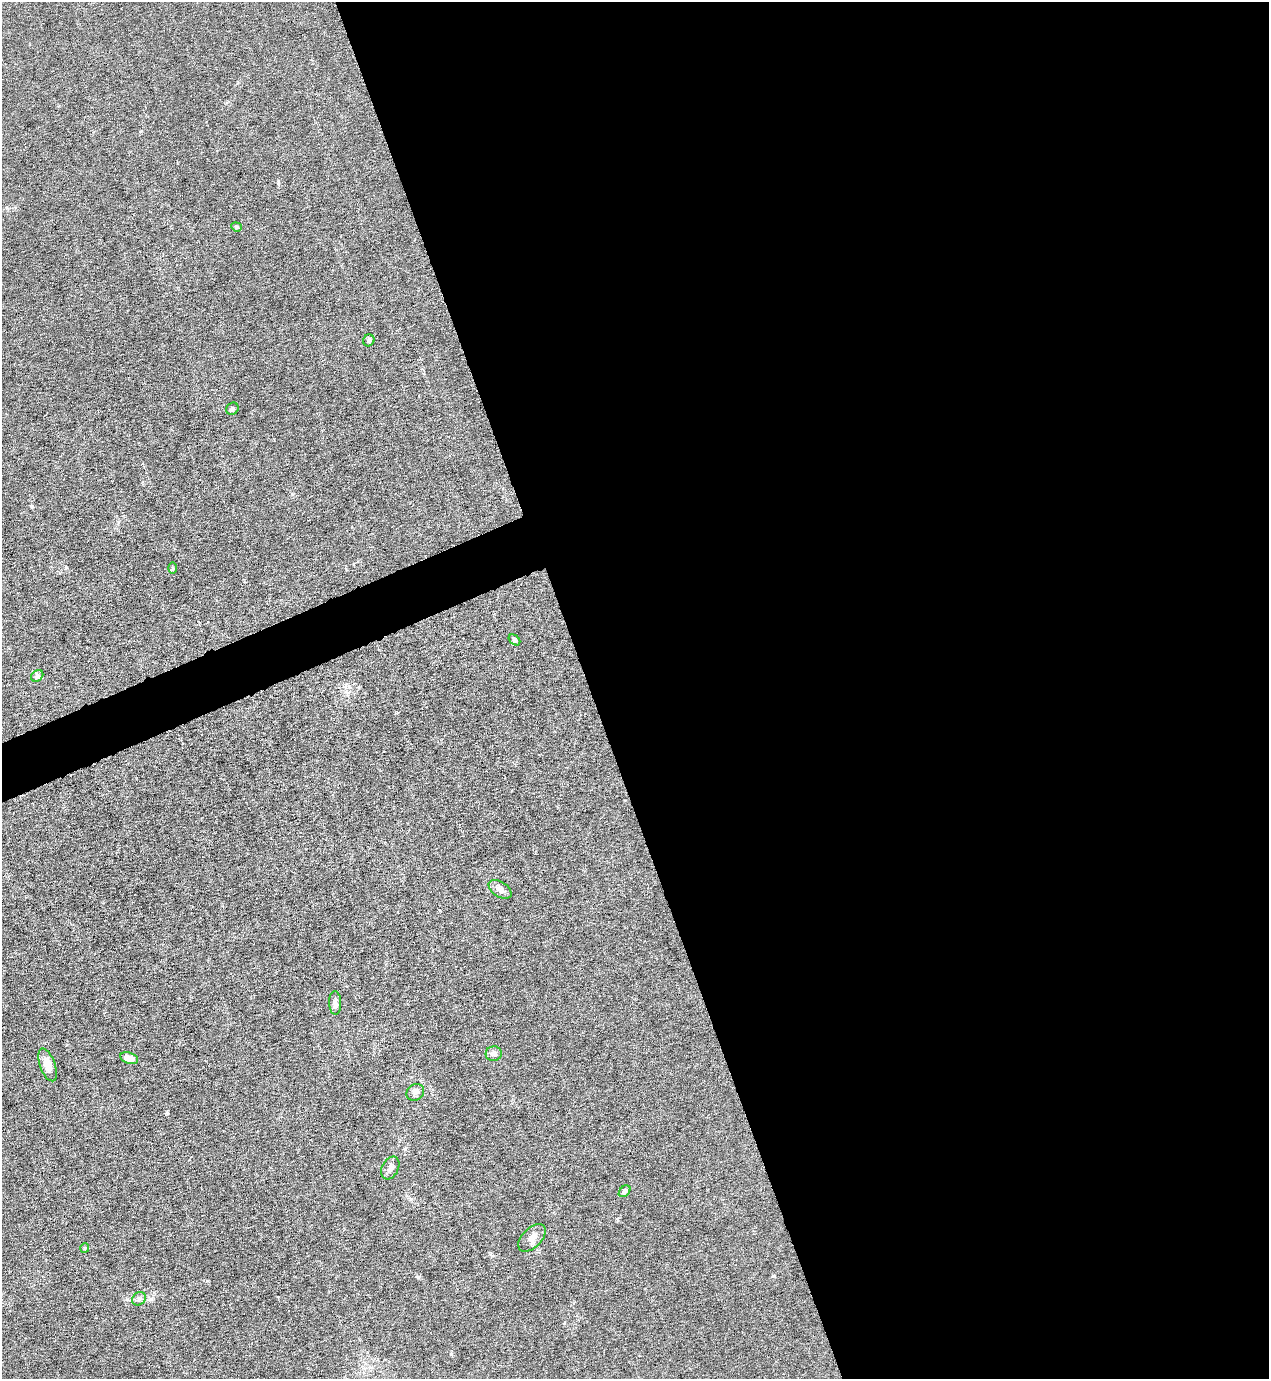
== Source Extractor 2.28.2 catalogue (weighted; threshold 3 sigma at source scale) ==
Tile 8 of 4 x 4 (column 4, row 2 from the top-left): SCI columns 4078-5344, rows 2754-4130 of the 5490 x 5506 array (HDU 1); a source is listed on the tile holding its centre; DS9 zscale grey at full resolution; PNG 1271 x 1381 px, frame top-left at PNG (2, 2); each listed source drawn as its Kron ellipse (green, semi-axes under 4 px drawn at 4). Shown black and unused: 55% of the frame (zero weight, under 6 of 12 exposures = <1% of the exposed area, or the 3 px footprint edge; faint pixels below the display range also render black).
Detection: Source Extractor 2.28.2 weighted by HDU 2 'WHT'; one run over the whole footprint, this tile lists its part. Background 0.017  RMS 0.0031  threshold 0.0129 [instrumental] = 3 sigma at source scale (4.09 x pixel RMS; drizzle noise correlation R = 1.36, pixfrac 0.8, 0.05/0.05 arcsec/px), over >= 5 px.
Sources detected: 17; all 17 listed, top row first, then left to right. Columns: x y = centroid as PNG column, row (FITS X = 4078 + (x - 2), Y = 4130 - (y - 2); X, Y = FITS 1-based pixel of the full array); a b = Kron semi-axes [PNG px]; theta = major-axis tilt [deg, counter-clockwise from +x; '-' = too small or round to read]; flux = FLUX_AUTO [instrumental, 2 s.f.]
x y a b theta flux
236 227 5 4 - 0.43
369 340 6 5 - 0.66
232 409 6 5 - 0.55
173 568 6 4 -90 0.35
514 640 6 4 -40 0.47
37 676 7 5 44 0.66
500 889 13 7 -33 1.9
335 1003 12 6 -88 1.2
494 1054 8 7 - 1.6
129 1058 9 5 -17 2.9
47 1065 17 7 -70 3.6
415 1092 9 7 37 1.4
390 1168 12 8 62 1.5
625 1191 7 5 46 0.87
532 1238 17 9 45 2.1
85 1248 5 4 - 0.34
139 1299 7 6 - 0.86
Unlisted compact peaks at least as high as the median listed source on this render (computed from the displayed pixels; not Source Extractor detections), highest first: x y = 66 567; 32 506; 167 1113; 418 1277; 207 1281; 451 1354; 773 1276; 278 183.